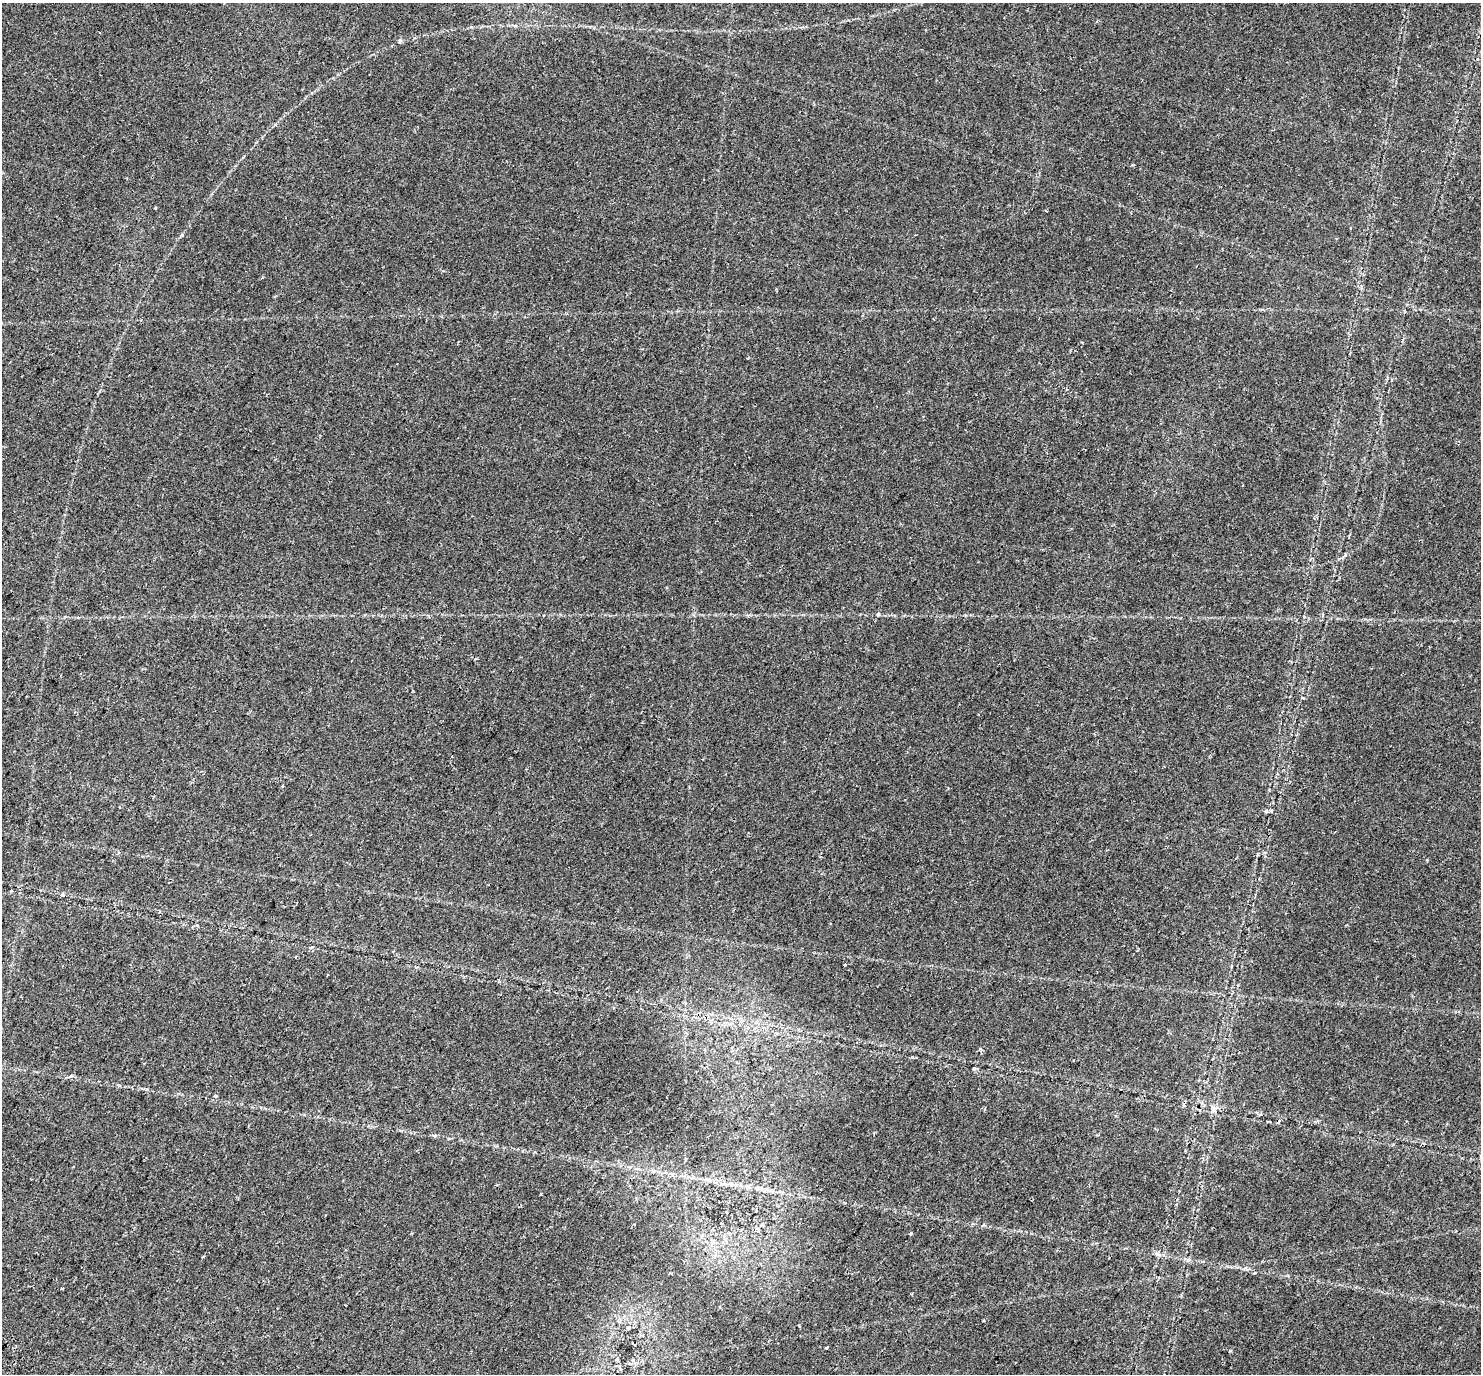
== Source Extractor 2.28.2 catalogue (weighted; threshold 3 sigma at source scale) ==
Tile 7 of 4 x 4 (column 3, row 2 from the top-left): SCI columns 3036-4514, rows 3095-4466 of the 6064 x 6124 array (HDU 1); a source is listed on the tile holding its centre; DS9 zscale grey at full resolution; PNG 1483 x 1376 px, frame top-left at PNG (2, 3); no overlay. Shown black and unused: <1% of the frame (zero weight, under 2 of 3 exposures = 5% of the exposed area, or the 3 px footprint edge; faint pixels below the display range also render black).
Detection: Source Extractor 2.28.2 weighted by HDU 2 'WHT'; one run over the whole footprint, this tile lists its part. Background 0.0356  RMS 0.004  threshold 0.0179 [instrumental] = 3 sigma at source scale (4.5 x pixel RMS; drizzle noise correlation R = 1.50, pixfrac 1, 0.0396/0.0396 arcsec/px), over >= 5 px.
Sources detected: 27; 4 cosmic-ray / hot-pixel residue — not listed; the other 23 listed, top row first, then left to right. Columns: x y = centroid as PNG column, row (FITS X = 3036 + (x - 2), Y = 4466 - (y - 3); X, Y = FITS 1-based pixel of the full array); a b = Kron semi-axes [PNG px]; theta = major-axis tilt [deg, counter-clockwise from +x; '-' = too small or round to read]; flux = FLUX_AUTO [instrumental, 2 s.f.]
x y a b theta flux
155 208 3 2 - 0.8
182 235 3 3 - 1.5
1196 266 3 2 - 0.29
878 614 5 4 - 0.84
1303 698 4 3 - 0.62
283 786 3 3 - 0.85
119 807 3 2 - 0.28
1266 811 5 5 - 0.68
119 852 5 4 - 0.52
845 965 4 2 - 0.31
981 1049 4 3 - 0.6
974 1068 5 3 - 0.47
215 1096 4 4 - 0.78
1184 1105 5 4 - 0.6
1213 1109 10 6 89 2.3
984 1110 4 3 - 0.55
541 1194 3 3 - 0.55
911 1233 3 3 - 1.7
1188 1260 6 5 - 0.78
62 1288 4 2 - 0.69
345 1305 3 2 - 0.26
827 1347 4 3 - 0.83
1230 1350 3 3 - 0.44
Unlisted compact peaks at least as high as the median listed source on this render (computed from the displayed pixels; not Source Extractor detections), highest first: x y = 62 895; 400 40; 71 1076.